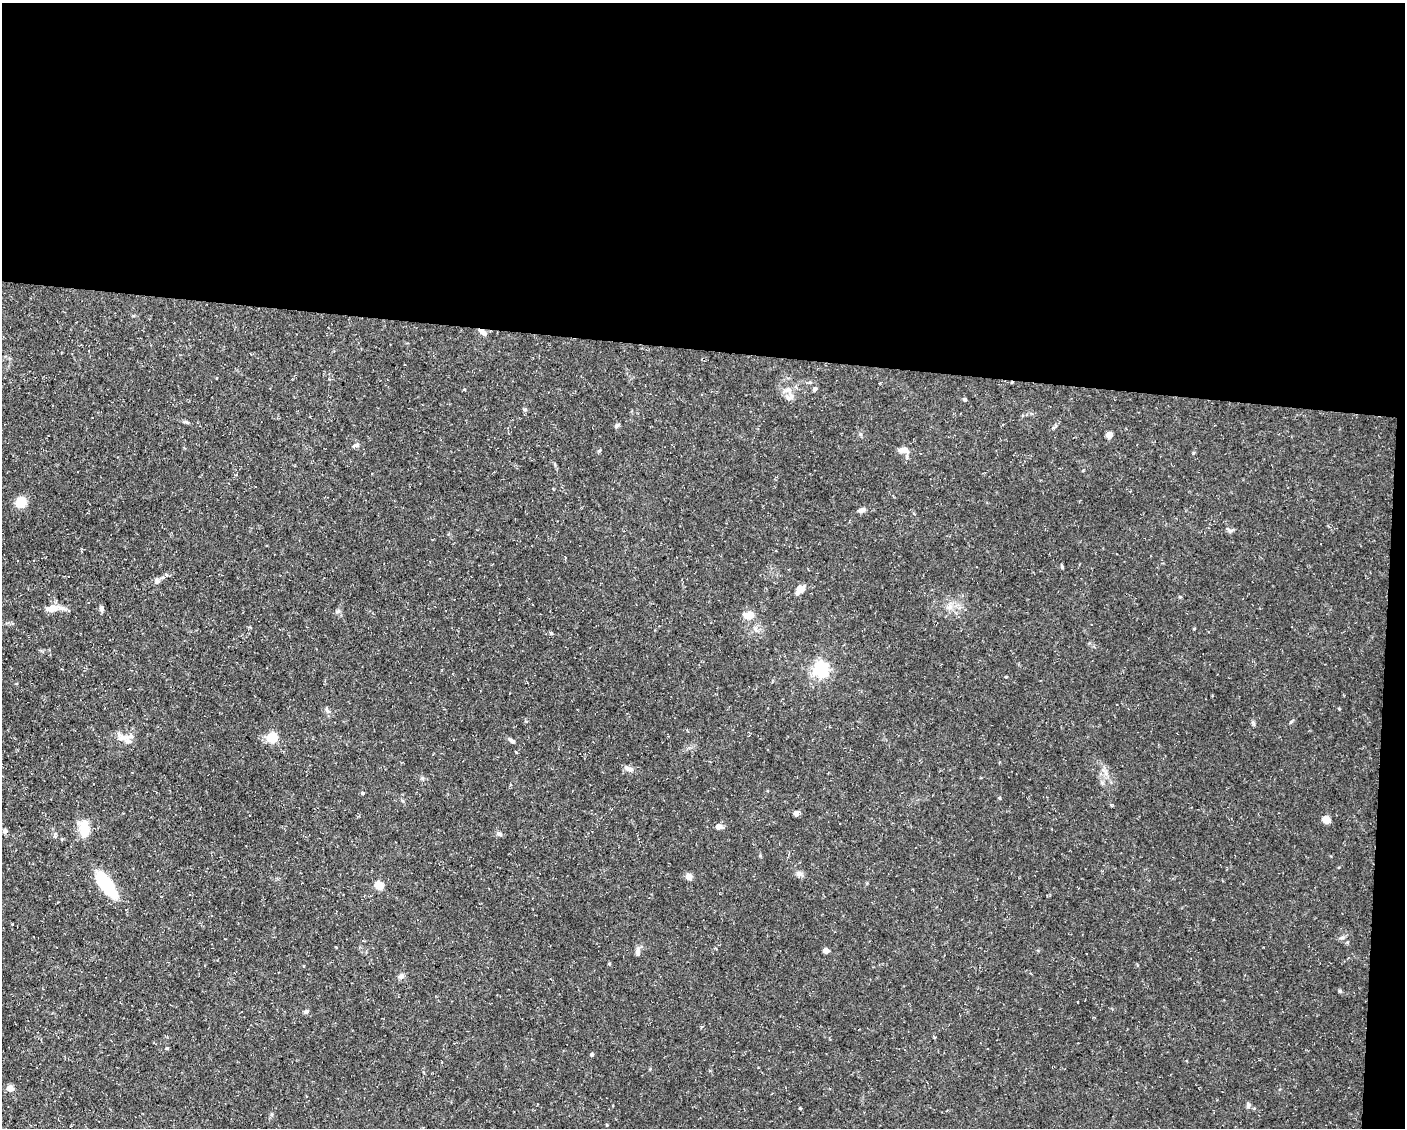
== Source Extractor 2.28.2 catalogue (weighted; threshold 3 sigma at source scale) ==
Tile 3 of 3 x 4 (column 3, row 1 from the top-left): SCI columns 3024-4426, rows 3378-4503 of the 4534 x 4503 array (HDU 1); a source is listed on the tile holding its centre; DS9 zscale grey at full resolution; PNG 1407 x 1130 px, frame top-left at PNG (2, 3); no overlay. Shown black and unused: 32% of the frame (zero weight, under 3 of 5 exposures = <1% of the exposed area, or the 3 px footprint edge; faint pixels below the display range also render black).
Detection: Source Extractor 2.28.2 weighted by HDU 2 'WHT'; one run over the whole footprint, this tile lists its part. Background 0.0997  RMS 0.005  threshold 0.0225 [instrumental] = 3 sigma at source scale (4.5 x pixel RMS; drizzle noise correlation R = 1.50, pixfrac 1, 0.05/0.05 arcsec/px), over >= 5 px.
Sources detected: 59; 2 inside a brighter object's white glare — not listed; the other 57 listed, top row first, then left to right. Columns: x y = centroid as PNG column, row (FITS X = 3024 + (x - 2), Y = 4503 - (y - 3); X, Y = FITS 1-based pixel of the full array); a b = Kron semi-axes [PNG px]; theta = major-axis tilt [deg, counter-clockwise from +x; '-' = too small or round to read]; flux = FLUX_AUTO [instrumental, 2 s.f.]
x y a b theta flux
482 332 11 5 -37 2.8
787 390 15 6 20 2.7
814 390 6 5 - 0.93
789 397 13 9 8 2.7
965 400 4 4 - 1
525 409 5 5 - 0.81
186 422 8 4 -18 0.87
616 426 7 4 31 0.86
860 434 6 4 -71 0.7
1109 435 4 4 - 8.1
356 445 10 5 21 1.4
904 450 11 8 -1 3.5
599 451 5 3 - 0.53
21 502 11 10 - 8.1
862 510 8 6 25 1.9
1230 530 7 4 -19 1
1062 567 5 4 - 0.65
157 581 8 6 80 1.5
800 590 14 8 46 3.7
950 607 8 6 11 2
53 608 22 8 6 6.1
101 608 7 4 71 0.94
338 611 6 5 - 0.97
748 615 13 9 0 4.8
1194 629 4 3 - 0.42
551 633 5 4 - 0.61
821 669 6 6 - 150
1006 677 4 3 - 0.4
327 710 9 3 -45 0.92
272 738 5 5 - 33
127 740 19 10 -61 4.8
512 741 9 5 -30 1.4
627 768 11 7 -32 2
363 793 4 4 - 0.68
999 798 4 4 - 0.53
796 813 6 5 - 1.8
1326 820 5 5 - 13
84 824 22 14 66 7.2
719 826 8 6 -12 2.5
5 831 8 6 69 1.3
499 834 7 6 - 1.3
799 874 9 7 -15 1.9
689 877 8 7 - 2.6
107 883 34 14 -63 22
379 886 5 5 - 17
13 924 4 2 - 0.31
1342 938 8 4 9 0.99
826 950 4 4 - 4.7
638 951 11 6 -89 1.9
401 976 7 6 - 2.1
1340 991 5 4 - 0.64
306 1012 7 5 20 1.1
167 1048 5 3 - 0.51
592 1055 4 4 - 1
10 1088 4 4 - 9.8
800 1108 3 3 - 0.48
607 1125 4 4 - 0.42
Overlapping masked pixels (flux is a lower limit): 1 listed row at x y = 482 332
Unlisted compact peaks at least as high as the median listed source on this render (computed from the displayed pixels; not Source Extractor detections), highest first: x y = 1253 724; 1248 1106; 1193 453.